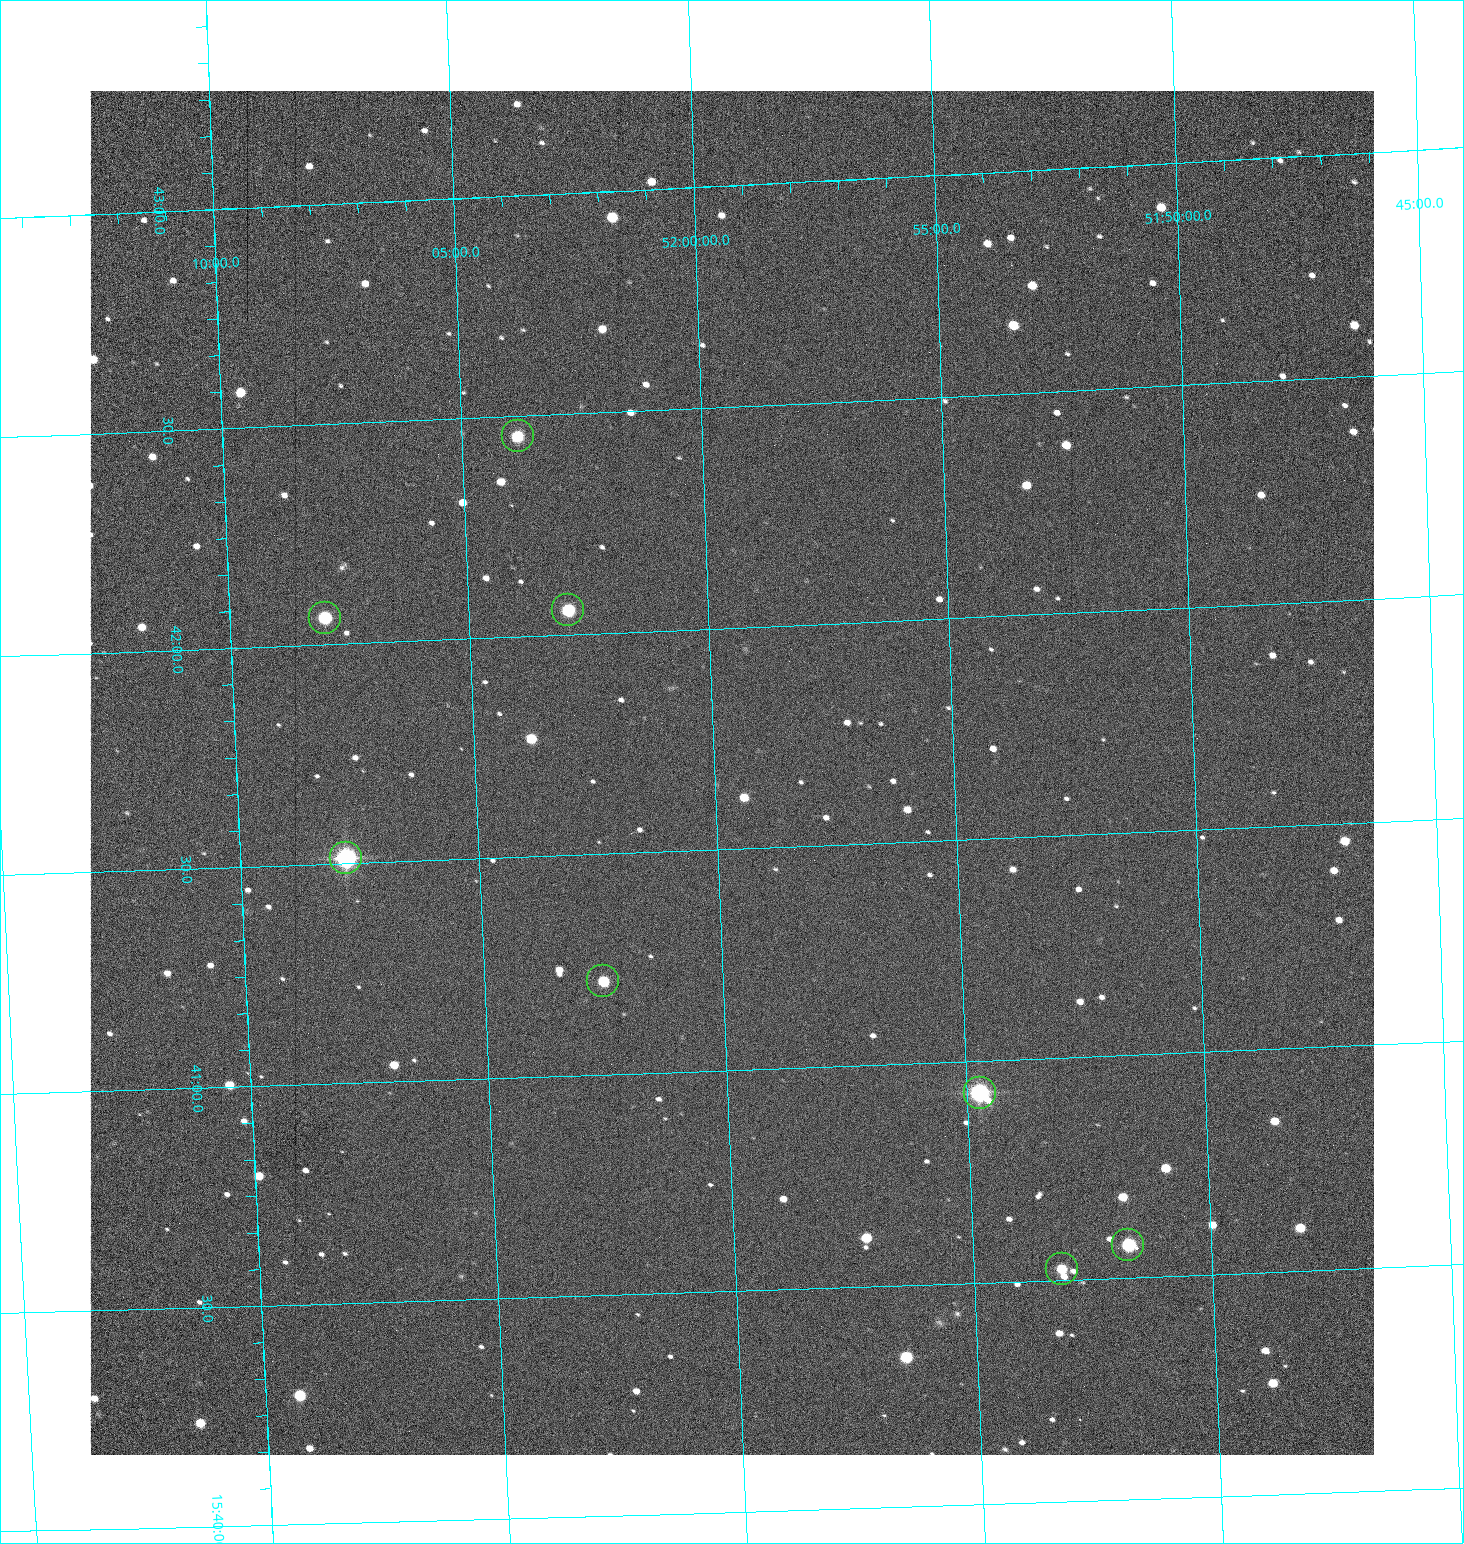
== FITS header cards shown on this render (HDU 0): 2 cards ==
NAXIS1  =                 1284 /fastest changing axis
NAXIS2  =                 1364 /next to fastest changing axis

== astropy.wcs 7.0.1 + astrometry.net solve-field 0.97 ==
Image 1284 x 1364 px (HDU 0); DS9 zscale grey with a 90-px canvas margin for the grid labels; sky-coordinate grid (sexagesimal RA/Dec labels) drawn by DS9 from the SOLVED WCS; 8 Tycho-2 reference stars matched to detected sources circled (green)
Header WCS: RA---TAN/DEC--TAN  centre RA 15:41:40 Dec +52:00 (235.42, +51.99 deg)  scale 1.26 arcsec/px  FOV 26.9' x 28.5'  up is +92 deg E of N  parity flipped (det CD > 0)
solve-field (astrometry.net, Tycho-2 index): VERIFIED the header's WCS against the Tycho-2 star catalogue (8 matches, 0 conflicts) and refined it, rather than solving blind
Solved WCS: RA---TAN-SIP/DEC--TAN-SIP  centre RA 15:41:40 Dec +52:00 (235.42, +51.99 deg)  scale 1.25 arcsec/px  FOV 26.8' x 28.5'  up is +92 deg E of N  parity flipped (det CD > 0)
The solver's refit moves the header's centre by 0.8 arcsec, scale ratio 0.9987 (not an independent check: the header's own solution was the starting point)
Tycho-2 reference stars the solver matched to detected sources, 8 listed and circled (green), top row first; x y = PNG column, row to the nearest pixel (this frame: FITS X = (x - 91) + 1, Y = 1364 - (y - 91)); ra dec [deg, ICRS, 3 dp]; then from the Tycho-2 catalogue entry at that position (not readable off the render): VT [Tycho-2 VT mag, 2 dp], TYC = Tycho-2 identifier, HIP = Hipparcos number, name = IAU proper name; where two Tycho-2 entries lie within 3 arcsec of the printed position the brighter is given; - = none
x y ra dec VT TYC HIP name
519 436 235.614 +52.064 11.61 3489-1132-1 - -
569 610 235.514 +52.049 11.19 3489-1407-1 - -
326 618 235.515 +52.133 11.12 3489-1380-1 - -
347 858 235.378 +52.130 9.31 3489-1322-1 76850 -
604 981 235.303 +52.042 11.52 3489-958-1 - -
981 1093 235.232 +51.912 9.59 3489-824-1 - -
1129 1245 235.143 +51.862 10.97 3489-1016-1 - -
1063 1269 235.131 +51.886 12.29 3489-908-1 - -